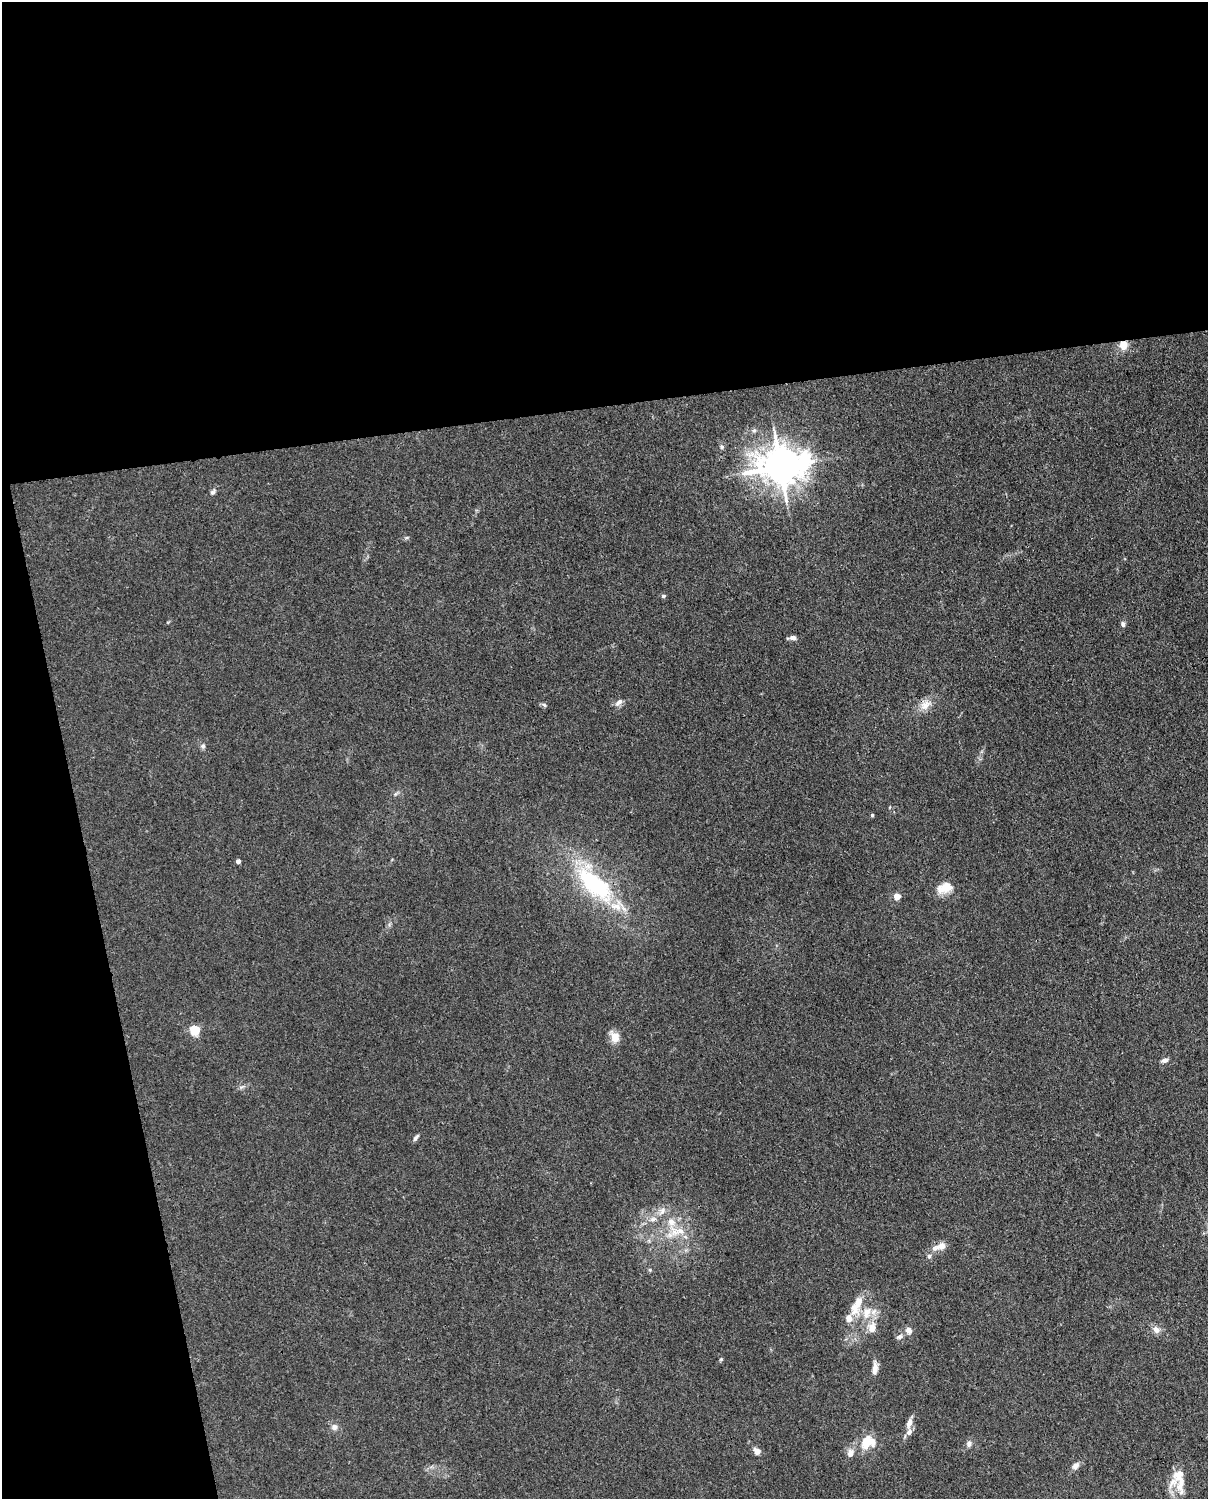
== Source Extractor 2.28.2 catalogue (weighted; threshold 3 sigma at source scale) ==
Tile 1 of 4 x 3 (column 1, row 1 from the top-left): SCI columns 92-1297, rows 3150-4646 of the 5004 x 4912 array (HDU 1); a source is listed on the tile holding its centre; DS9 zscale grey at full resolution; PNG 1210 x 1501 px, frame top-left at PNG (2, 2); no overlay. Shown black and unused: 33% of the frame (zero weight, under 3 of 4 exposures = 7% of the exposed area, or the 3 px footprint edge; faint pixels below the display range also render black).
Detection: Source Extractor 2.28.2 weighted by HDU 2 'WHT'; one run over the whole footprint, this tile lists its part. Background 0.0294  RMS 0.0028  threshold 0.0124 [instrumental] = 3 sigma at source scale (4.5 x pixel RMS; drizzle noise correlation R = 1.50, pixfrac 1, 0.05/0.05 arcsec/px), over >= 5 px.
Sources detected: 51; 9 inside a brighter listed object's ellipse — not listed separately; the other 42 listed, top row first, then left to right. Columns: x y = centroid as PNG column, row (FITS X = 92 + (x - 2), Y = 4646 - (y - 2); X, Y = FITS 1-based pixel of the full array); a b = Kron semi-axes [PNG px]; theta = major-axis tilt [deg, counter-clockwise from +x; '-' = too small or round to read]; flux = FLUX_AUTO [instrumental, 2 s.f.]
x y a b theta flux
1123 345 9 8 - 3.3
722 447 7 6 - 0.57
780 466 14 11 4 730
213 492 9 6 52 0.76
663 596 5 4 - 0.51
1123 624 7 6 - 0.74
792 638 10 4 5 1.1
619 702 12 7 38 1.2
544 705 6 5 - 0.52
925 705 17 11 38 3.1
203 746 7 6 - 0.68
872 815 4 4 - 0.37
238 861 4 4 - 1.1
594 884 55 23 -47 33
945 888 20 13 20 4.4
897 896 5 4 - 4.1
195 1030 5 5 - 20
615 1037 14 10 -70 2.9
1164 1060 9 6 17 0.96
242 1087 9 4 22 0.67
416 1138 9 5 55 0.73
662 1211 14 6 63 1.6
653 1219 11 6 14 1.4
674 1232 15 12 -63 4.3
941 1246 14 9 13 2.1
929 1256 6 5 - 0.54
858 1303 23 10 74 4
867 1313 17 11 73 4.3
872 1328 15 11 90 3.2
908 1330 9 7 -59 1.5
1156 1330 11 8 -44 1.6
899 1337 10 6 27 0.93
721 1359 5 4 - 0.35
875 1368 18 7 83 1.9
909 1423 14 7 72 1.6
334 1427 9 8 - 1.2
866 1442 17 10 70 5.2
969 1444 9 7 64 1
757 1451 7 6 - 2.2
850 1453 11 8 70 1.8
1075 1466 11 7 48 1.3
1178 1476 34 12 51 5
Overlapping masked pixels (flux is a lower limit): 2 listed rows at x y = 1123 345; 780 466